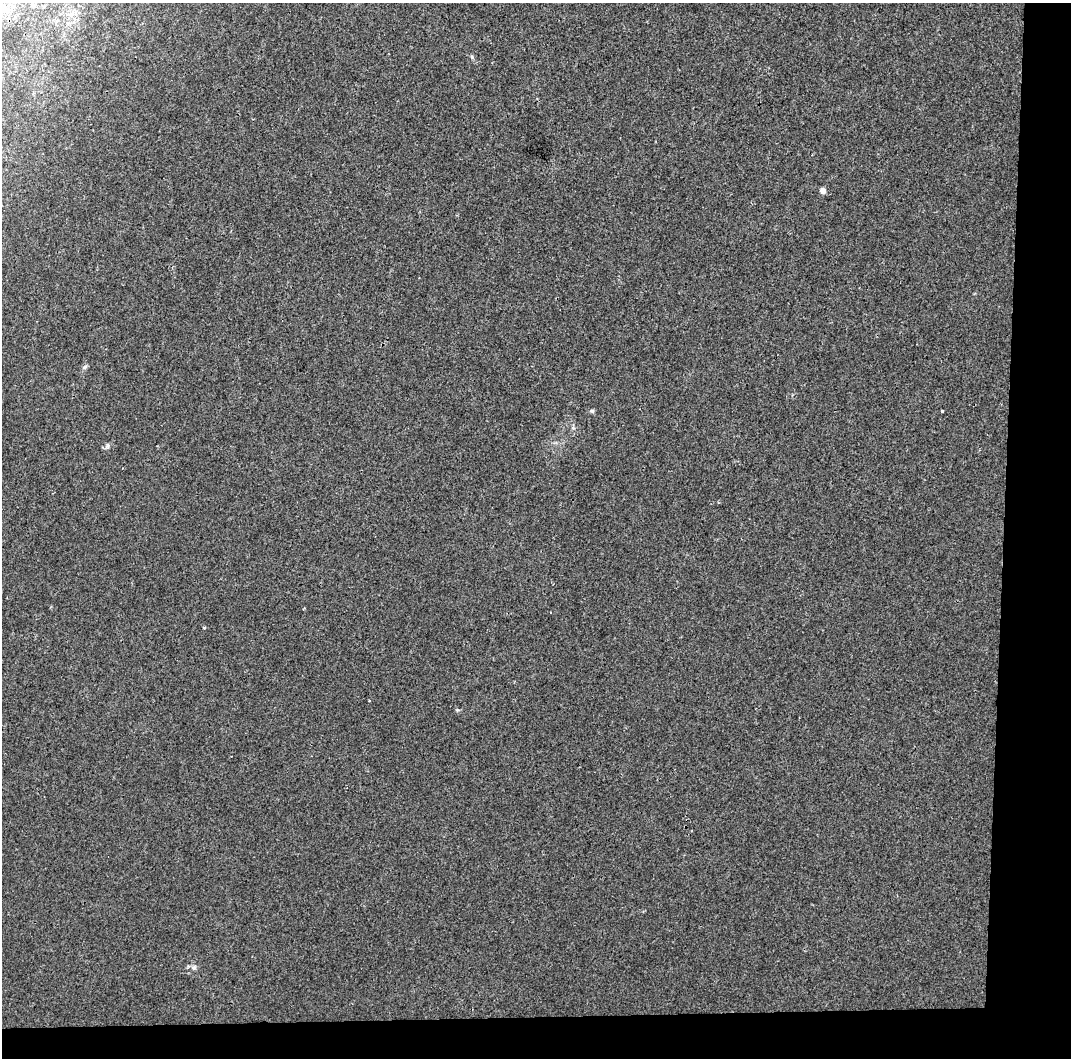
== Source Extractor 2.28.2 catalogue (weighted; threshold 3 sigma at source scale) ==
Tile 4 of 2 x 2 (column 2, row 2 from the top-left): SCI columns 1070-2138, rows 70-1125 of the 2138 x 2255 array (HDU 1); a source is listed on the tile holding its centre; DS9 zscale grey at full resolution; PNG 1073 x 1060 px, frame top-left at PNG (2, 3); no overlay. Shown black and unused: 10% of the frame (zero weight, under 2 of 3 exposures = <1% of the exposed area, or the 3 px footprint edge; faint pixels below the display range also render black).
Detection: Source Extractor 2.28.2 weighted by HDU 2 'WHT'; one run over the whole footprint, this tile lists its part. Background 0.00887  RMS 0.0061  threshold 0.0274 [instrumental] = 3 sigma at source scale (4.5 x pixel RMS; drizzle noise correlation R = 1.50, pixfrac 1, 0.0396/0.0396 arcsec/px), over >= 5 px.
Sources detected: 10; all 10 listed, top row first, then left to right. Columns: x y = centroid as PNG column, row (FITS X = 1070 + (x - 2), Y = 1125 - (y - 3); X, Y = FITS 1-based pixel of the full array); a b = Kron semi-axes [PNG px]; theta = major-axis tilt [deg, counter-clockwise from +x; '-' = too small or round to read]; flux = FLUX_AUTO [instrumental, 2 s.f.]
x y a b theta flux
34 5 6 4 45 0.82
72 14 6 5 - 1.6
472 57 6 4 -48 0.83
823 191 5 4 - 4.9
85 367 7 5 47 1.2
592 411 5 5 - 0.93
942 411 3 3 - 1.3
107 446 7 4 90 1
204 628 4 3 - 0.66
194 967 8 7 - 1.9